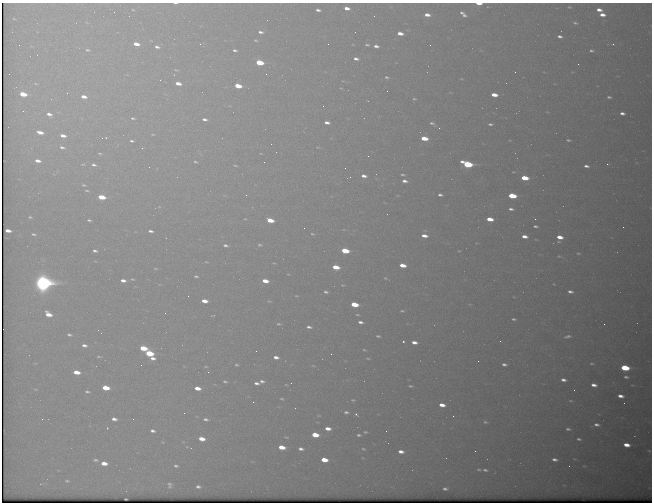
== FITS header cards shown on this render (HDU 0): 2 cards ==
NAXIS1  =                  650 / Width of table row in bytes
NAXIS2  =                  500 / Number of rows in table

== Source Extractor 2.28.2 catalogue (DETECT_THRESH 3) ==
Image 650 x 500 px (HDU 0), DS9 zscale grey, 1 PNG px = 1 image px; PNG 654 x 504 px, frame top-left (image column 1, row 500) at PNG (2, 3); no overlay
Background 568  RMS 3.1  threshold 9.31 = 3 sigma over >= 5 px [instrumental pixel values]
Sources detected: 235; all 235 listed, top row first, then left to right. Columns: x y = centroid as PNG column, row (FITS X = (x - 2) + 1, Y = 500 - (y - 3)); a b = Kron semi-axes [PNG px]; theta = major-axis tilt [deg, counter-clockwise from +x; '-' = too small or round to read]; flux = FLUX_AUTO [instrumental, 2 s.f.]
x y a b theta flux
175 3 4 2 - 250
479 4 5 2 - 1900
569 7 6 4 -14 320
347 8 5 3 - 1500
133 10 3 2 - 150
318 10 5 3 - 660
599 10 5 3 - 1200
114 12 2 2 - 88
462 13 4 3 - 400
427 15 5 3 - 1300
464 15 4 3 - 420
602 15 5 3 - 1500
575 23 7 4 -18 440
260 32 7 4 -9 800
355 32 2 2 - 80
400 33 5 3 - 1700
560 36 5 3 - 690
256 40 6 4 -11 320
136 44 5 3 - 2100
200 44 3 2 - 140
328 44 2 2 - 110
613 44 3 3 - 190
19 45 2 2 - 120
367 45 5 3 - 350
430 45 2 2 - 310
376 46 5 4 - 810
157 47 6 4 -14 630
87 50 6 4 -5 390
235 50 5 4 - 500
591 51 5 3 - 410
356 59 5 3 - 760
259 62 6 4 -11 8900
578 64 2 2 - 93
176 70 5 3 - 230
515 72 2 2 - 210
266 74 2 2 - 390
387 77 6 4 -14 400
461 79 4 3 - 160
160 80 2 2 - 100
178 83 5 4 - 1900
36 84 5 3 - 170
238 86 5 4 - 4900
341 88 5 3 - 160
67 93 2 2 - 140
23 94 6 4 -13 4500
494 95 6 4 -9 2600
84 97 6 4 -10 1500
609 97 5 3 - 410
414 99 5 4 - 310
323 106 2 2 - 240
23 111 3 2 - 160
622 113 5 3 - 790
49 114 5 4 - 930
133 118 6 4 -7 380
204 119 5 3 - 640
327 122 5 3 - 910
432 123 8 4 -31 510
490 124 6 4 3 490
439 128 2 2 - 120
40 132 6 3 -16 1600
153 134 6 3 -1 220
63 136 5 3 - 1400
106 138 3 3 - 210
424 138 6 4 -8 4800
568 140 4 3 - 320
132 141 5 4 - 430
62 147 7 4 -13 550
317 147 3 2 - 130
142 148 2 2 - 980
100 153 5 3 - 260
368 156 2 2 - 96
37 161 5 3 - 1200
195 162 4 2 - 260
83 164 5 3 - 220
467 164 7 4 -15 22000
607 164 3 2 - 420
94 165 7 5 -12 640
235 166 3 2 - 200
586 166 6 4 -11 730
402 175 4 2 - 260
364 176 5 3 - 940
524 178 6 4 -7 5800
404 181 5 3 - 800
84 185 5 3 - 270
87 191 6 2 -6 260
246 195 3 2 - 230
440 195 4 3 - 490
512 196 6 4 -7 9400
101 197 6 4 -11 5100
511 209 5 3 - 570
30 217 4 3 - 240
245 219 5 4 - 200
490 219 6 3 -8 3100
535 219 3 2 - 170
89 220 4 2 - 320
270 220 6 4 -14 4300
535 226 4 3 - 430
623 227 2 2 - 400
304 228 2 2 - 120
8 231 5 3 - 1400
151 231 5 3 - 590
34 234 6 3 -12 350
312 234 6 3 -24 260
424 236 5 3 - 1600
524 236 5 3 - 1400
560 237 6 4 -11 2200
225 245 6 4 -5 560
260 245 7 5 -7 430
95 251 4 3 - 500
345 251 6 4 -9 9000
459 251 4 2 - 160
578 253 6 4 -15 270
559 256 5 4 - 220
206 262 6 3 -7 200
274 263 5 3 - 200
402 265 5 4 - 2700
336 267 6 4 -11 4500
155 269 5 2 - 180
288 274 4 2 - 150
196 276 5 3 - 340
385 278 7 5 -15 370
132 279 5 3 - 240
123 280 5 3 - 1000
265 281 5 3 - 2800
43 283 8 7 - 100000
554 284 3 2 - 130
342 285 5 4 - 240
326 292 6 4 -15 500
570 292 5 3 - 700
296 296 6 3 -8 220
204 301 5 3 - 2000
269 301 6 3 -42 220
354 304 6 4 -10 6800
402 311 5 3 - 290
165 313 2 2 - 140
48 314 6 4 -33 2600
357 315 5 2 - 230
213 316 5 2 - 150
514 319 4 3 - 320
360 322 5 3 - 690
279 324 6 4 -9 360
604 324 2 2 - 480
309 327 6 3 -9 620
69 335 6 4 -12 470
378 336 4 2 - 300
568 336 9 4 14 620
403 341 3 2 - 240
500 341 2 2 - 110
414 342 5 3 - 1300
84 345 7 5 -11 930
143 348 6 4 -7 6200
364 350 3 2 - 220
149 353 6 4 -12 10000
331 354 2 2 - 380
99 356 9 3 -3 380
276 357 5 3 - 1000
153 358 7 4 -6 1000
368 358 5 2 - 210
478 361 2 2 - 360
504 364 5 3 - 570
591 364 6 3 0 290
141 365 3 2 - 170
236 365 4 3 - 270
313 366 5 3 - 190
206 367 6 3 -1 200
625 368 6 4 -8 12000
76 372 6 4 -9 2900
208 372 3 2 - 170
626 377 4 3 - 400
563 380 5 3 - 860
225 381 5 3 - 370
262 381 6 4 -5 600
256 383 5 3 - 740
291 383 3 2 - 210
286 385 5 3 - 190
594 385 5 3 - 1100
410 386 4 3 - 290
106 388 6 4 -9 4300
197 388 5 4 - 2200
35 389 6 3 0 240
574 390 2 2 - 110
87 392 6 4 -11 460
620 396 5 3 - 1100
282 399 5 3 - 290
353 400 7 4 -9 390
570 401 6 3 -1 240
253 402 3 3 - 180
624 403 2 2 - 77
442 405 5 3 - 1900
295 408 2 2 - 100
346 412 7 5 -4 620
184 413 3 2 - 200
356 414 4 3 - 440
318 415 8 4 0 280
453 416 3 2 - 170
42 419 3 2 - 320
114 419 5 3 - 970
133 419 2 2 - 260
206 419 8 5 -9 680
485 422 6 4 -11 390
596 425 5 4 - 670
107 428 4 3 - 170
328 429 6 4 -10 1700
568 429 4 3 - 400
153 431 5 4 - 690
386 431 2 2 - 570
365 432 5 3 - 300
315 435 6 4 -9 4500
359 435 5 3 - 420
286 437 8 4 -13 350
202 439 6 4 -11 2600
579 439 4 3 - 370
162 442 5 3 - 170
626 445 5 4 - 2100
187 447 5 3 - 180
282 447 6 4 -11 3300
301 449 6 4 -8 810
363 449 4 3 - 250
475 451 2 2 - 540
649 451 3 2 - 120
401 452 6 4 -9 1200
446 458 2 2 - 81
554 459 5 3 - 700
95 460 6 3 -5 420
324 460 6 4 -9 3900
104 463 6 4 -7 2100
176 466 5 4 - 410
569 466 2 2 - 81
479 469 6 4 -11 310
485 470 5 4 - 450
67 481 5 3 - 280
170 485 7 5 89 550
198 487 4 3 - 540
445 489 4 3 - 500
126 499 2 2 - 180
At the frame edge (FLAGS 8, measured only in part): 2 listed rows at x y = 175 3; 479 4